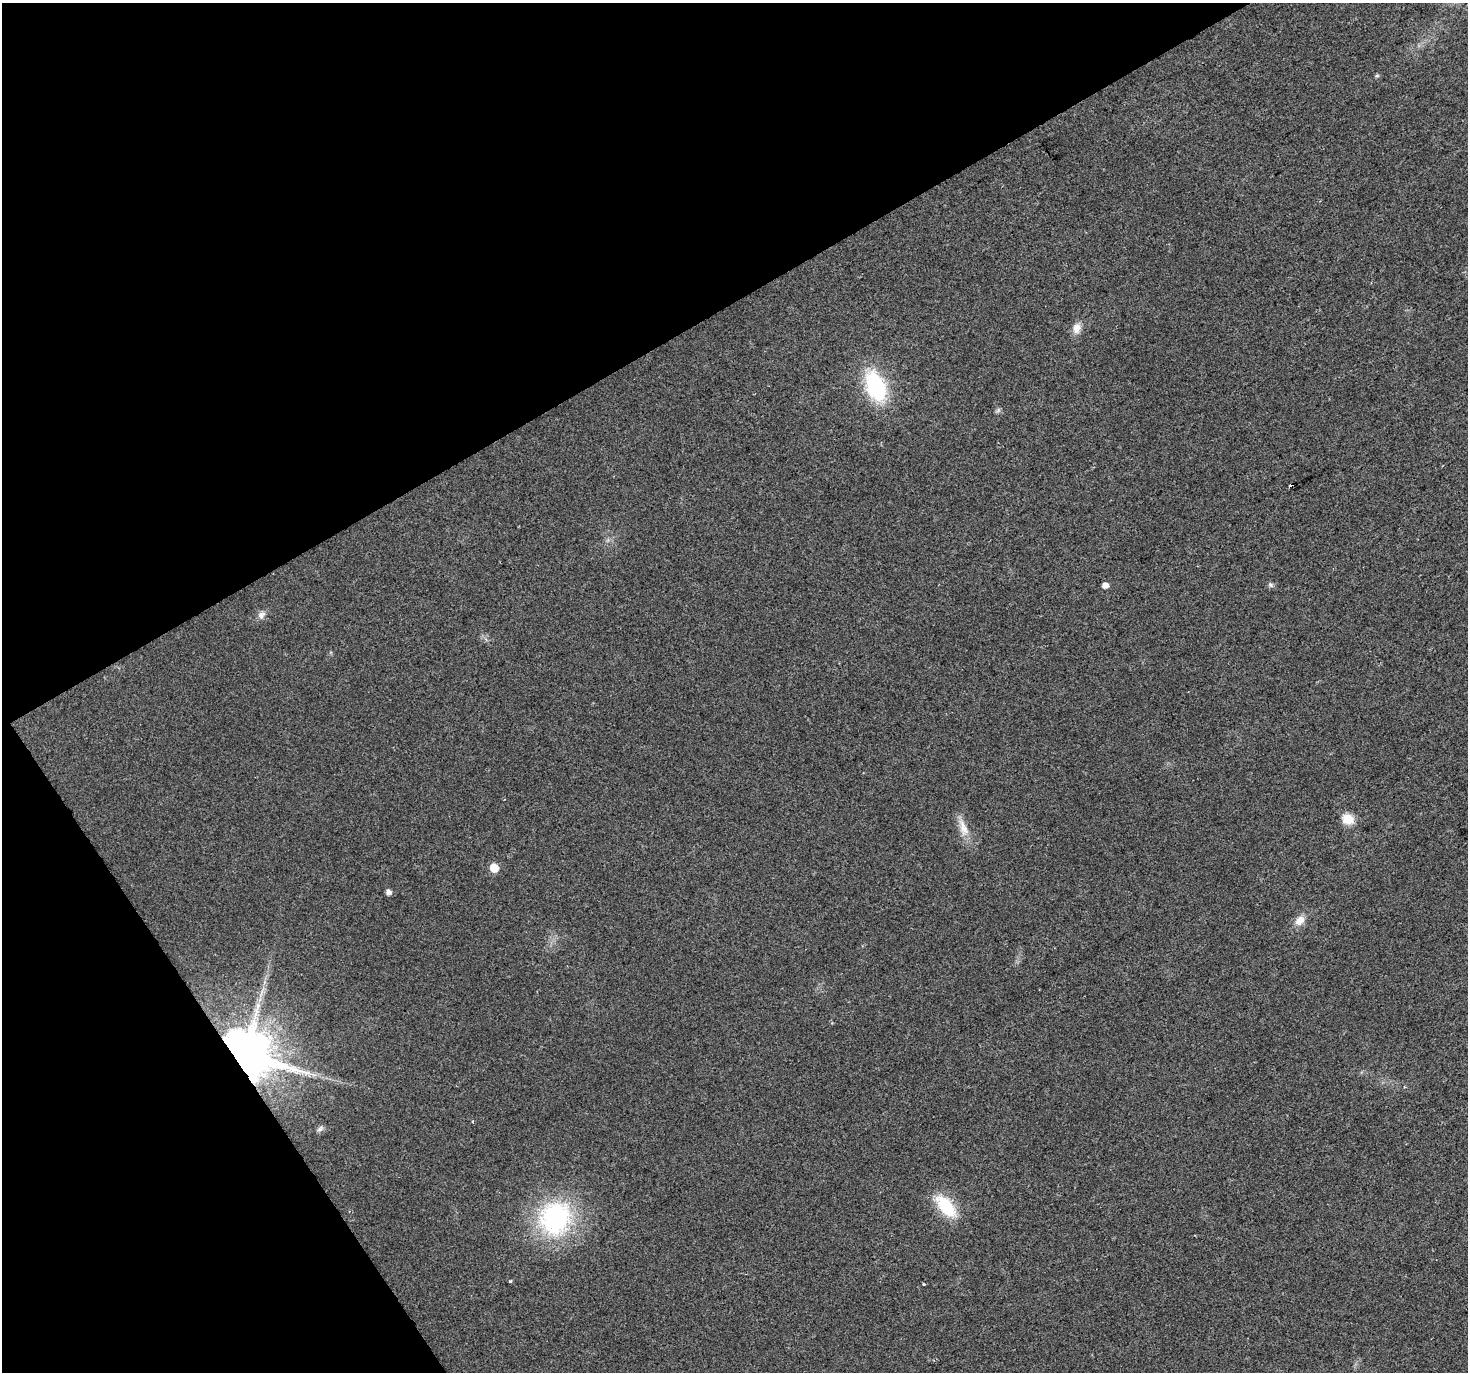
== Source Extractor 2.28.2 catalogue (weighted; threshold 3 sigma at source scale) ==
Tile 5 of 4 x 4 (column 1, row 2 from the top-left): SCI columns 3-1468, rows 2918-4287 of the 5867 x 5772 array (HDU 1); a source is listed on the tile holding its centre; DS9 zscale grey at full resolution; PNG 1470 x 1374 px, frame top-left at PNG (2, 3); no overlay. Shown black and unused: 30% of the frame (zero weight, under 2 of 3 exposures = <1% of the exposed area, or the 3 px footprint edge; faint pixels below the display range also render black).
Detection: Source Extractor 2.28.2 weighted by HDU 2 'WHT'; one run over the whole footprint, this tile lists its part. Background 0.0273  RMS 0.0062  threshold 0.0278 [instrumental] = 3 sigma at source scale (4.5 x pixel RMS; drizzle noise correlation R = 1.50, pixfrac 1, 0.0396/0.0396 arcsec/px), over >= 5 px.
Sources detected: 21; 1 cosmic-ray / hot-pixel residue — not listed; the other 20 listed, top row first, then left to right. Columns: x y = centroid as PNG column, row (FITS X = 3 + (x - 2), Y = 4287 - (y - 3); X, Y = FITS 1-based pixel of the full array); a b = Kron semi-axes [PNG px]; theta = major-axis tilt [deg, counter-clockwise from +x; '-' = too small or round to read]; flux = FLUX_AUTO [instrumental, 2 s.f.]
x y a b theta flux
1377 76 6 4 2 0.89
1077 328 14 10 76 5.2
876 386 30 18 -68 57
998 410 7 4 56 1.2
1105 585 5 4 - 4.6
1271 585 8 6 -33 1.5
261 615 11 8 43 3.2
1348 819 12 10 -28 11
963 828 27 10 -70 8.7
494 868 6 5 - 16
388 892 5 5 - 2.8
1300 921 14 10 42 5.9
261 992 10 3 69 2.1
245 1055 13 11 -33 4400
473 1122 3 3 - 1.5
320 1128 9 6 49 1.7
946 1206 33 15 -49 24
555 1218 37 34 76 92
510 1281 3 3 - 1.2
924 1284 3 3 - 0.67
Overlapping masked pixels (flux is a lower limit): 1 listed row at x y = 245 1055